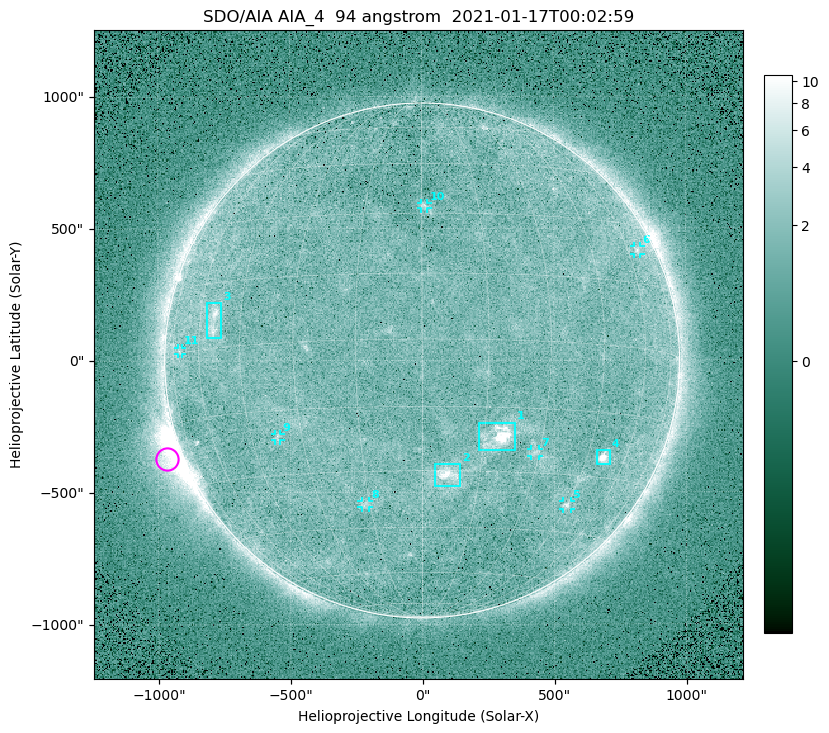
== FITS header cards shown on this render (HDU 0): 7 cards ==
TELESCOP= 'SDO/AIA '
INSTRUME= 'AIA_4   '
WAVELNTH=                   94
WAVEUNIT= 'angstrom'
DATE-OBS= '2021-01-17T00:02:59.12'
CTYPE1  = 'HPLN-TAN'
CTYPE2  = 'HPLT-TAN'

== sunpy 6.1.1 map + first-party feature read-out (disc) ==
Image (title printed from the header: SDO/AIA AIA_4  94 angstrom  2021-01-17T00:02:59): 512 x 512 px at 4.8 arcsec/px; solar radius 976 arcsec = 203 px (full disc in frame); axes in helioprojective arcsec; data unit not stated in the header (colour bar unlabelled)
Orientation: roll -0.138 deg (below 1 deg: not rotated)
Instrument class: DISC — disc imager (sunpy class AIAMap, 94 A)
Bright regions (active regions / flare kernels): reference = the median radial profile (limb darkening/brightening removed); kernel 5 px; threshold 5 sigma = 1.9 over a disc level ~1.66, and >= 1.15x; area >= 9 px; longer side >= 5 px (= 24 arcsec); searched inside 0.97 R_sun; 11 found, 11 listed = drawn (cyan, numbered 1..; 7 of them under ~33 arcsec drawn as corner ticks so the feature stays visible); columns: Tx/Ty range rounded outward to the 10 arcsec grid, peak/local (2 s.f.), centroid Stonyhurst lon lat
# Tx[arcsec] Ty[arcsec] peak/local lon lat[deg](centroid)
1 210..350 -340..-230 12 +18 -22
2 50..150 -480..-390 6 +7 -31
3 -820..-760 90..220 4.6 -54 +6
4 660..710 -400..-340 8.6 +51 -25
5 530..560 -570..-530 3.7 +45 -38
6 800..830 400..430 2.9 +66 +23
7 410..440 -360..-330 2.5 +29 -25
8 -230..-200 -560..-530 2.5 -16 -38
9 -560..-530 -300..-270 2.6 -37 -21
10 -10..20 570..600 2.6 +1 +32
11 -930..-910 20..50 2.1 -70 +1
Off-limb structures (1.02-1.3 R_sun): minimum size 50 px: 4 found; the strongest spans PA ~95..130 deg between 1.02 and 1.21 R_sun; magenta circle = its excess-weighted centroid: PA ~110 deg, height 1.06 R_sun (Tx ~-970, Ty ~-370 arcsec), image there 5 x the reference